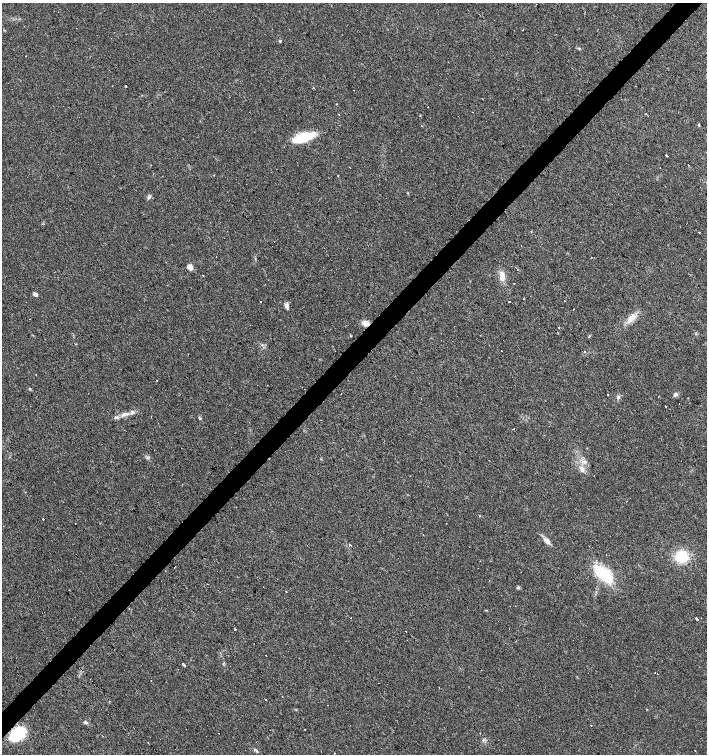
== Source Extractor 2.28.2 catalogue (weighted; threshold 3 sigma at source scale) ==
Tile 10 of 4 x 4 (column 2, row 3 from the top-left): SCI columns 1628-3036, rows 1505-3008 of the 6005 x 6018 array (HDU 1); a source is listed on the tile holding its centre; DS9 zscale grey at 2 x 2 block average (1 PNG px = mean of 2 x 2 image px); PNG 709 x 756 px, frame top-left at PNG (2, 3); no overlay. Shown black and unused: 4% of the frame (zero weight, under 3 of 4 exposures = <1% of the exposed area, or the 3 px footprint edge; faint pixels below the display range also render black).
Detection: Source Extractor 2.28.2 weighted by HDU 2 'WHT'; one run over the whole footprint, this tile lists its part. Background 0.0164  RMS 0.0027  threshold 0.0124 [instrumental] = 3 sigma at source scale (4.5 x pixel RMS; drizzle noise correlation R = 1.50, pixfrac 1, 0.0396/0.0396 arcsec/px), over >= 5 px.
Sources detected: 82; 18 cosmic-ray / hot-pixel residue — not listed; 1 inside a brighter listed object's ellipse — not listed separately; the other 63 listed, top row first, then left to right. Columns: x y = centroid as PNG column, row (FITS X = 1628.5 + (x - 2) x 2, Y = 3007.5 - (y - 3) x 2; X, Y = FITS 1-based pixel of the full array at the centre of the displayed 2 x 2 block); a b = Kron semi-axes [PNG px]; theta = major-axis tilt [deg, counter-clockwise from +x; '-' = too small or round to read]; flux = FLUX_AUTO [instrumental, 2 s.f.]
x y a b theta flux
280 41 3 3 - 0.74
579 48 3 3 - 0.62
25 56 2 2 - 1.2
125 86 2 2 - 5.3
336 104 2 2 - 0.32
428 107 2 2 - 0.57
339 114 2 2 - 0.77
645 114 2 2 - 0.7
421 125 2 2 - 0.45
303 138 25 10 19 18
667 155 2 2 - 2.3
660 168 2 2 - 0.77
213 175 2 2 - 0.94
149 197 7 3 58 1.2
699 232 2 2 - 2.6
190 267 6 5 - 3.6
203 275 2 2 - 1.3
502 276 12 7 -80 5
514 283 2 2 - 0.3
35 294 4 3 - 2.1
564 301 2 2 - 0.42
510 302 2 2 - 0.69
287 306 6 4 -73 2.6
631 318 15 7 47 5.8
365 323 6 4 -18 6
558 333 2 2 - 0.3
350 335 3 2 - 0.37
589 336 5 2 - 0.51
584 352 2 2 - 0.64
30 389 3 3 - 0.54
341 394 2 2 - 0.3
676 394 5 4 - 1.2
607 395 2 2 - 0.31
618 397 5 4 - 1.2
666 406 2 2 - 1.2
126 414 9 4 13 2.8
200 418 4 3 - 0.7
584 462 5 4 - 1.8
582 469 8 5 -88 2.7
480 515 2 2 - 0.39
43 519 2 2 - 3.2
547 541 8 4 -49 3.8
350 545 2 2 - 5
682 557 11 10 - 22
174 567 2 2 - 19
603 574 24 12 -44 27
518 587 4 4 - 0.95
286 592 2 2 - 1.8
351 618 2 2 - 0.22
697 619 3 2 - 3.4
235 629 2 2 - 1.7
406 631 2 2 - 0.25
183 664 4 3 - 0.71
655 673 2 2 - 0.66
266 700 2 2 - 0.64
109 701 2 2 - 1.3
85 722 5 4 - 1.1
591 726 2 2 - 3.5
305 729 2 2 - 0.37
18 734 13 9 41 38
695 750 2 2 - 0.56
257 751 5 2 - 0.71
334 753 2 2 - 1.4
Overlapping masked pixels (flux is a lower limit): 2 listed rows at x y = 365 323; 18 734
Diffuse or blended objects may show on this block-average render without a row.